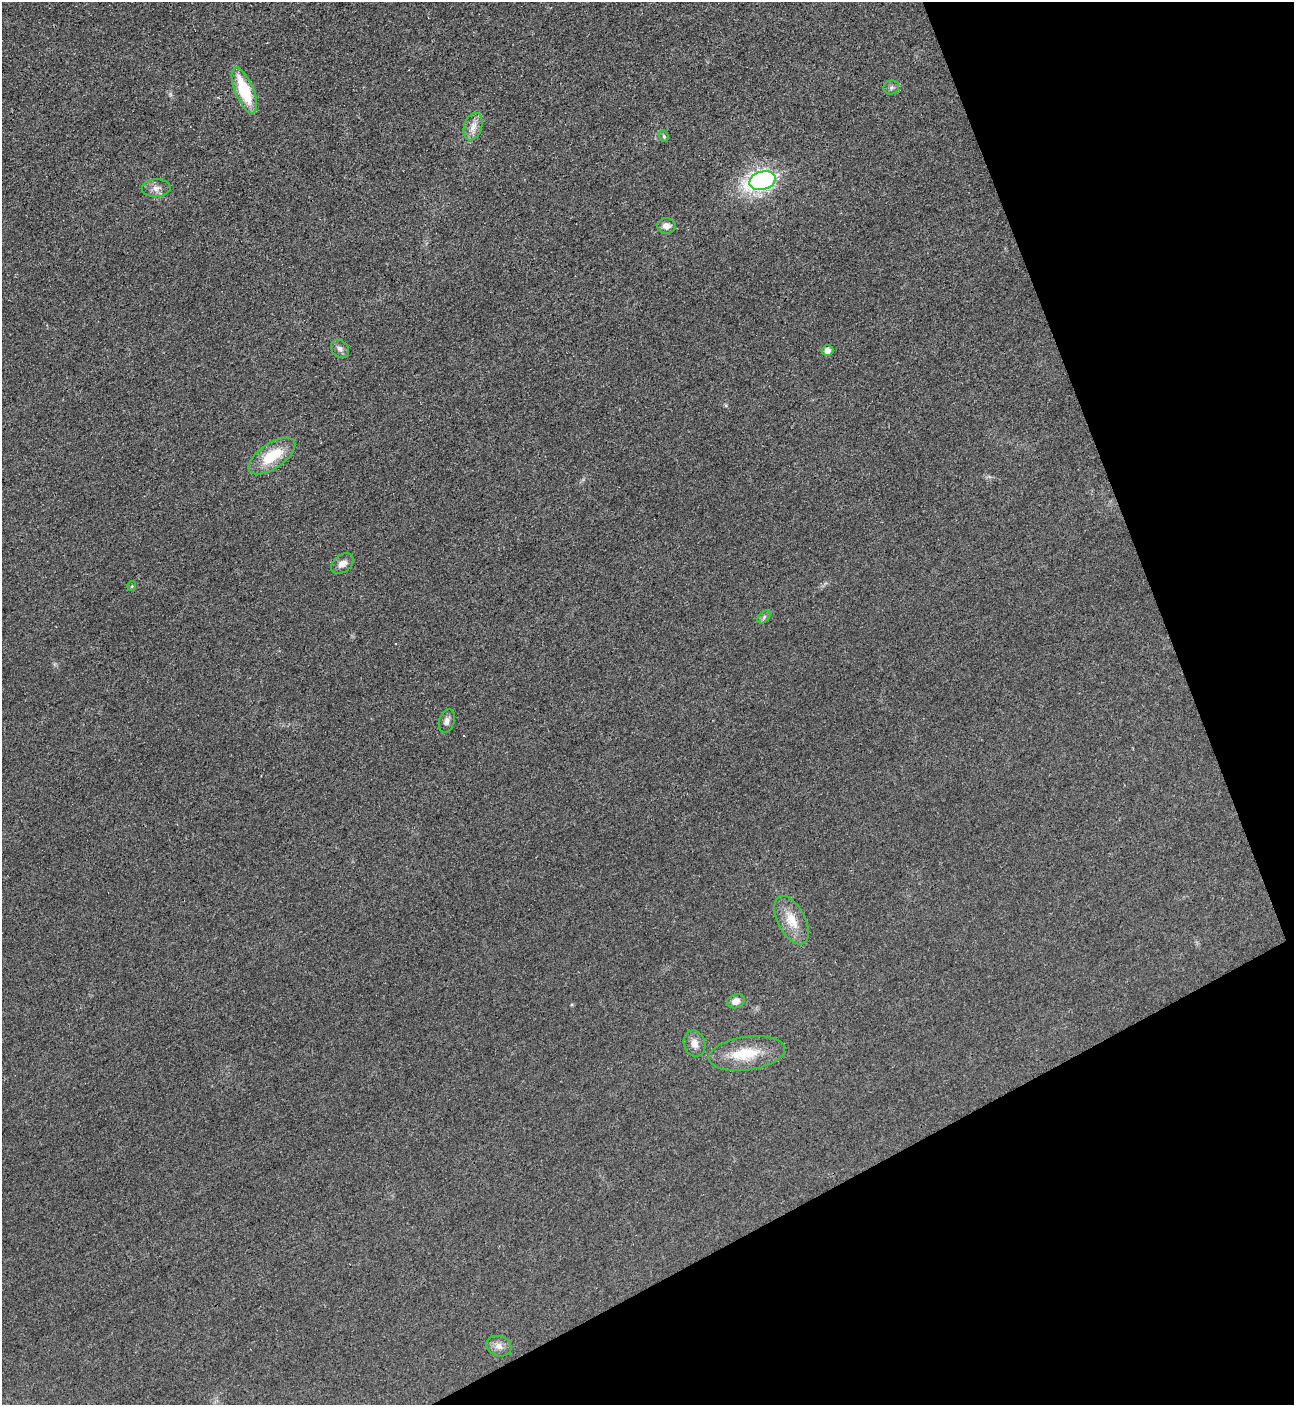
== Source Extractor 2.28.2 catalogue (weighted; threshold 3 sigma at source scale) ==
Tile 12 of 4 x 4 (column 4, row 3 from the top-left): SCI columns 4037-5328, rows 1426-2828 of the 5630 x 5647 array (HDU 1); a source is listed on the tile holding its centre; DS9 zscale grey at full resolution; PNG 1296 x 1407 px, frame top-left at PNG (2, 2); each listed source drawn as its Kron ellipse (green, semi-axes under 4 px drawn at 4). Shown black and unused: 21% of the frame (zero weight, under 3 of 4 exposures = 1% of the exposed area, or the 3 px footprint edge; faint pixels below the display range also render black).
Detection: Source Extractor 2.28.2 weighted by HDU 2 'WHT'; one run over the whole footprint, this tile lists its part. Background 0.0349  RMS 0.0049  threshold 0.0219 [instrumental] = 3 sigma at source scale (4.5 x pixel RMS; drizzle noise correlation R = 1.50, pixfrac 1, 0.05/0.05 arcsec/px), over >= 5 px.
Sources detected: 22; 2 cosmic-ray / hot-pixel residue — neither listed nor drawn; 1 inside a brighter listed object's ellipse — not listed separately; the other 19 listed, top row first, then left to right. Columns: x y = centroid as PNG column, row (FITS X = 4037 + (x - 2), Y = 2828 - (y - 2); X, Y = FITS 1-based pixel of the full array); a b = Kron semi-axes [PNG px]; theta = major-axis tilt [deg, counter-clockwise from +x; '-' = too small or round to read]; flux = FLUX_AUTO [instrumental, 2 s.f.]
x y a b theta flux
891 87 8 7 - 1.2
244 90 24 9 -68 24
473 127 14 9 73 4
664 136 6 4 -69 0.7
762 181 13 9 17 150
156 188 14 9 1 3.2
666 226 9 7 -1 3.3
340 349 10 8 -42 2
827 350 6 5 - 3.1
272 456 27 12 34 16
342 564 12 8 38 3.3
132 586 5 3 - 0.39
764 617 8 4 46 1
447 721 12 7 73 2.3
791 920 26 13 -63 10
736 1001 9 7 20 3.2
694 1044 13 10 -71 4
747 1053 38 16 8 17
499 1346 13 10 -18 3.4
Overlapping masked pixels (flux is a lower limit): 1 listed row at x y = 762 181